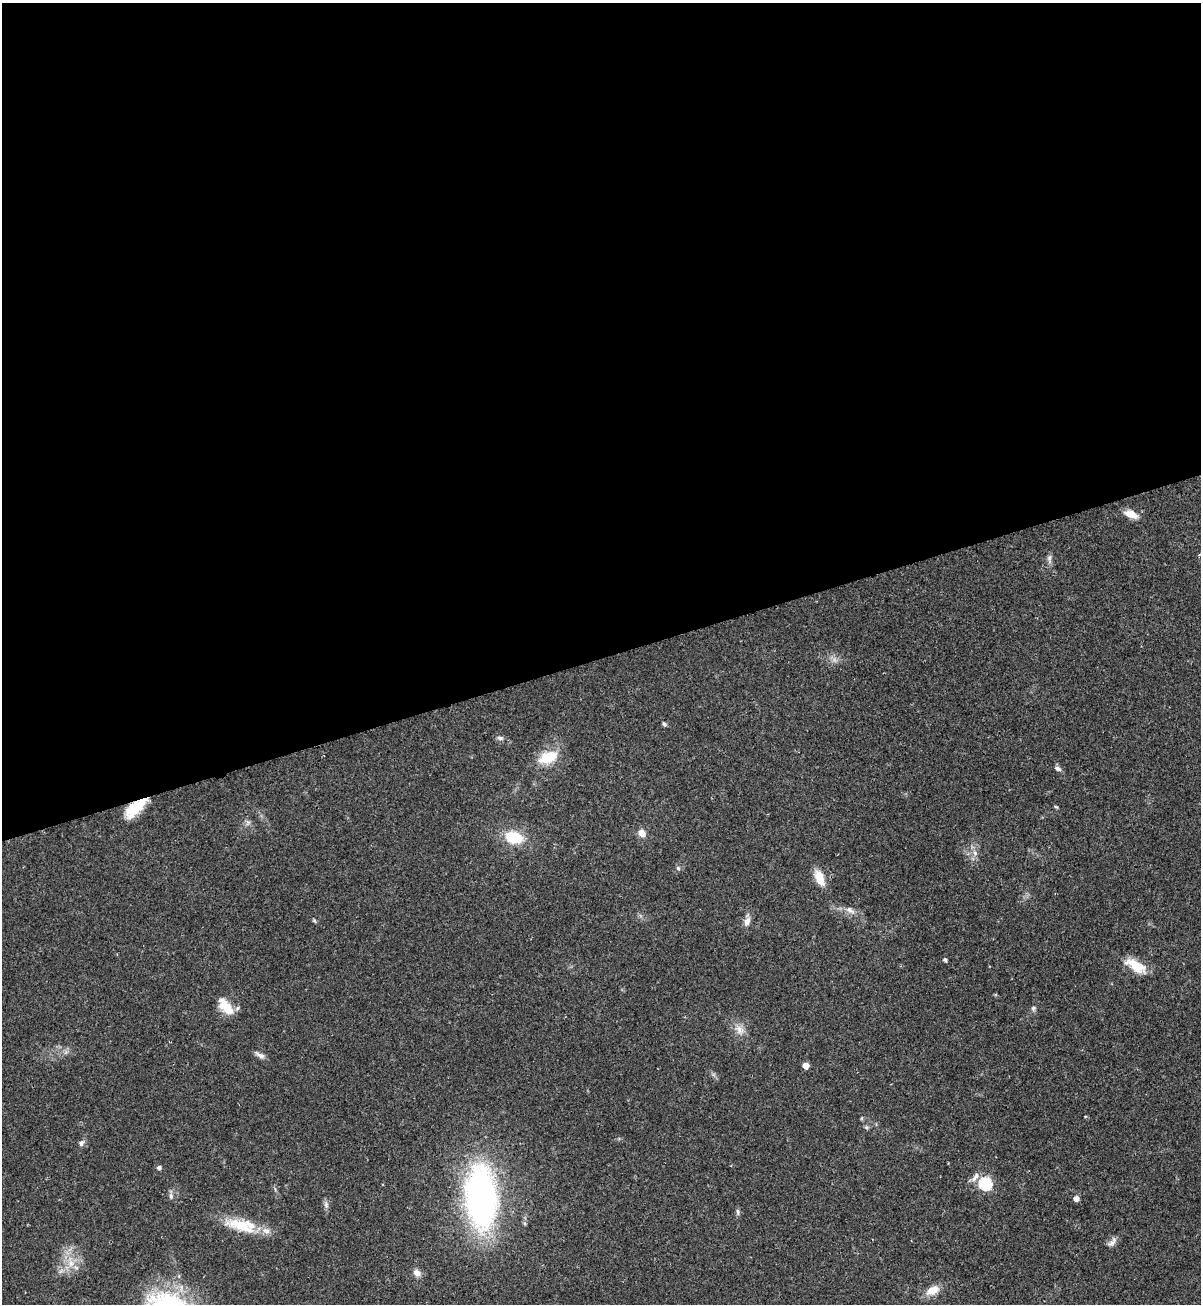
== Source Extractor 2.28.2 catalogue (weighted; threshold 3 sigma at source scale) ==
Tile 2 of 4 x 4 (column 2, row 1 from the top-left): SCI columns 1377-2575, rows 3930-5231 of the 5325 x 5272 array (HDU 1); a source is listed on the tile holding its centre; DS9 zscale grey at full resolution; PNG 1203 x 1306 px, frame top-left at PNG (2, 3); no overlay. Shown black and unused: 50% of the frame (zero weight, under 2 of 3 exposures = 2% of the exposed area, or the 3 px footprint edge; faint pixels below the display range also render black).
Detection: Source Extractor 2.28.2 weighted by HDU 2 'WHT'; one run over the whole footprint, this tile lists its part. Background 0.0391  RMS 0.0043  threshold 0.0196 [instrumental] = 3 sigma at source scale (4.5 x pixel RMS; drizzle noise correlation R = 1.50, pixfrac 1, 0.05/0.05 arcsec/px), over >= 5 px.
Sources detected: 41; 1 inside a brighter listed object's ellipse — not listed separately; the other 40 listed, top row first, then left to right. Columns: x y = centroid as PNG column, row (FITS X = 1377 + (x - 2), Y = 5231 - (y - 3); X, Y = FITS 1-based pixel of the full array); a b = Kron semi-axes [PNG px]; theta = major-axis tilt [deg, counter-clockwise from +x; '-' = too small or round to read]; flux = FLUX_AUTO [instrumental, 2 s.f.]
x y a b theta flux
1131 514 15 8 -21 4.7
1049 558 12 6 90 1.6
664 724 6 4 -19 0.73
500 738 9 5 -10 1.2
548 757 21 12 21 12
1058 768 8 5 -32 1.4
1056 807 7 3 -19 0.46
135 808 26 11 41 13
642 833 10 8 -52 2.9
514 837 17 12 -14 15
975 853 6 5 - 1.1
678 868 6 5 - 0.74
819 877 17 9 -68 7.1
850 910 14 7 -31 2.5
314 921 5 5 - 0.59
747 921 13 8 70 2.5
945 960 4 4 - 0.88
1135 966 27 12 -28 9.2
226 1007 22 11 -49 8.7
1033 1008 7 6 - 0.9
739 1030 14 11 -46 3.9
66 1052 7 4 71 0.96
260 1055 14 6 -28 1.8
806 1066 5 4 - 5.6
1085 1116 5 3 - 0.36
866 1127 6 5 - 0.75
81 1143 9 6 59 1.3
159 1167 5 4 - 1.3
975 1177 16 6 50 2.5
985 1183 6 6 - 55
171 1196 7 5 -71 1
481 1198 40 20 -86 200
1076 1198 4 4 - 3.1
326 1205 9 6 -65 1.3
738 1212 9 5 -83 0.95
240 1225 41 16 -18 15
1112 1242 15 7 51 2.1
71 1263 11 8 90 3.9
417 1273 9 7 -50 2.8
932 1290 16 9 26 5.8
Overlapping masked pixels (flux is a lower limit): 1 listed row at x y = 135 808